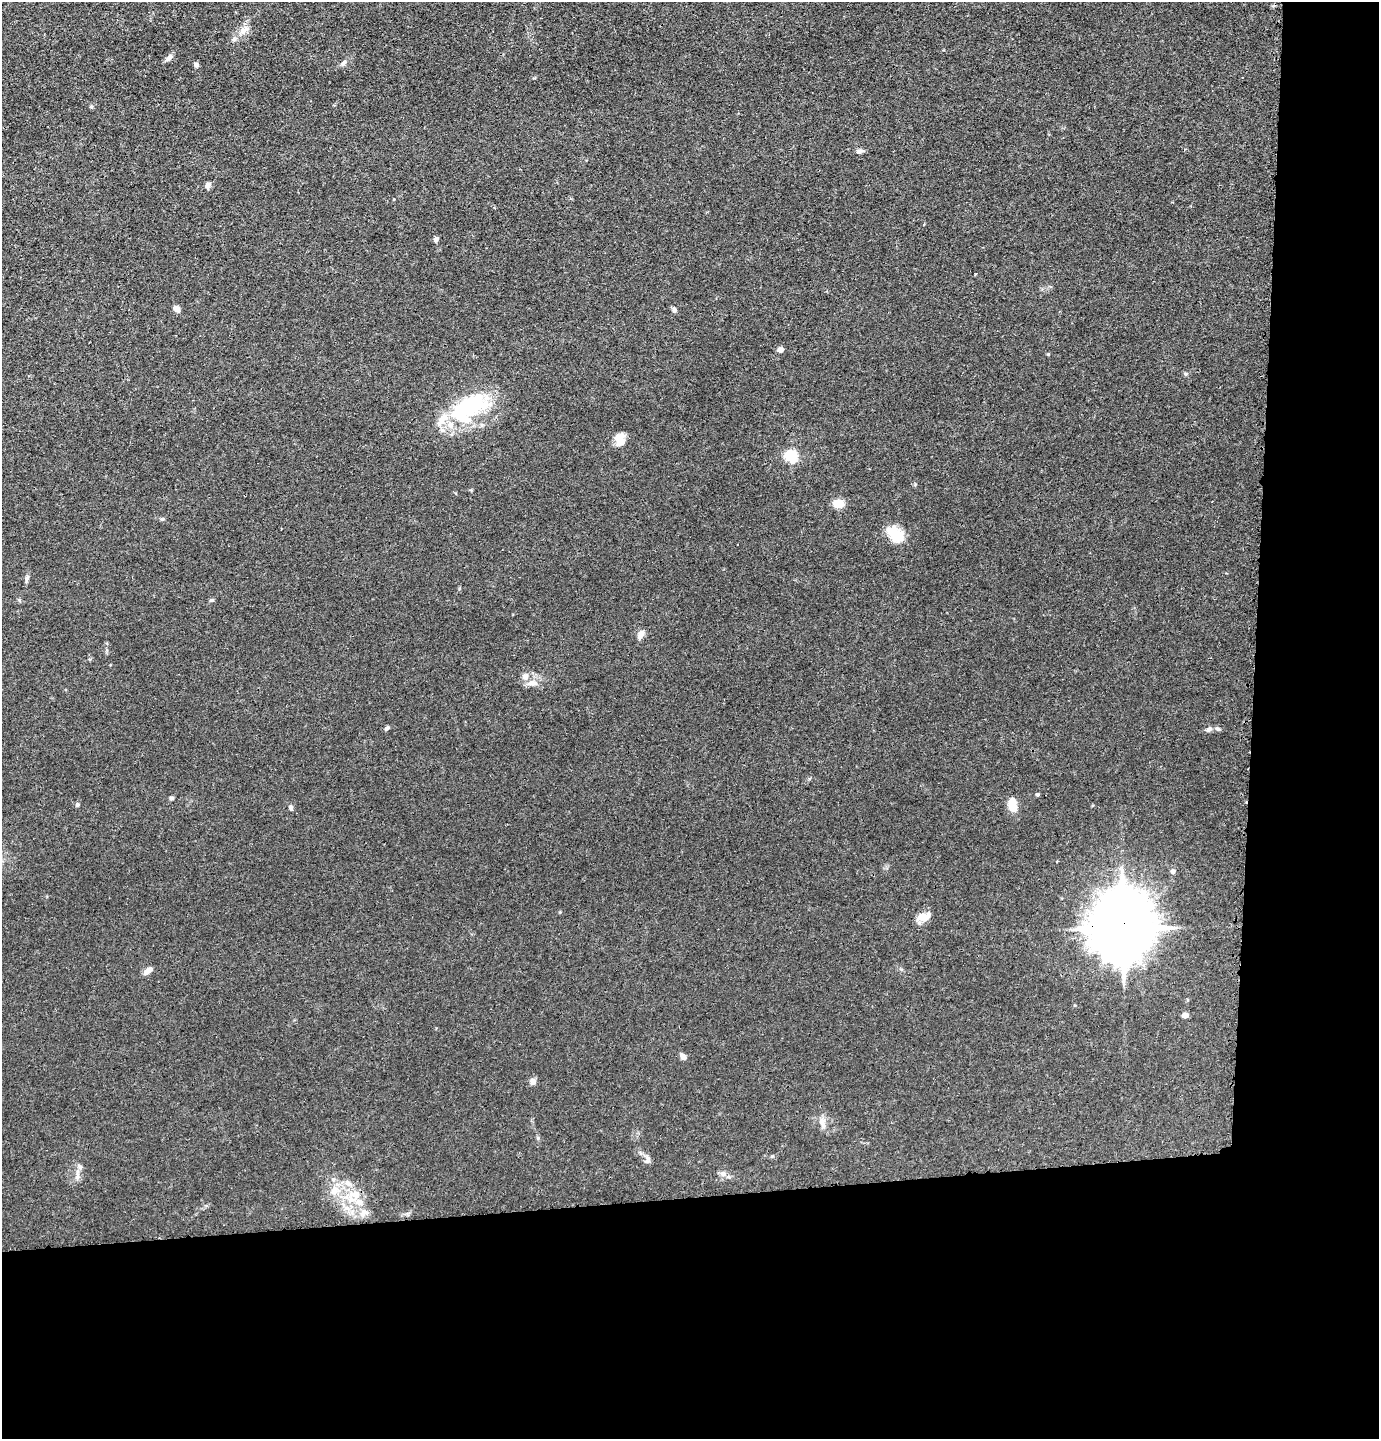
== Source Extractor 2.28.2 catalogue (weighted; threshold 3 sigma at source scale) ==
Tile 9 of 3 x 3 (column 3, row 3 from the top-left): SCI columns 2853-4229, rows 22-1458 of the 4327 x 4353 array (HDU 1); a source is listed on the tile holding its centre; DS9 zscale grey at full resolution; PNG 1381 x 1441 px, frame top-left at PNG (2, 2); no overlay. Shown black and unused: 24% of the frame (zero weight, under 3 of 4 exposures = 3% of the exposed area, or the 3 px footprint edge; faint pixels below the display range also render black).
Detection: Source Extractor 2.28.2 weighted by HDU 2 'WHT'; one run over the whole footprint, this tile lists its part. Background 0.0142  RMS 0.0028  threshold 0.0124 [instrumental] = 3 sigma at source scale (4.5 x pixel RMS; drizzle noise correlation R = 1.50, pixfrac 1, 0.05/0.05 arcsec/px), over >= 5 px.
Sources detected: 55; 3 inside a brighter object's white glare — not listed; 7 inside a brighter listed object's ellipse — not listed separately; the other 45 listed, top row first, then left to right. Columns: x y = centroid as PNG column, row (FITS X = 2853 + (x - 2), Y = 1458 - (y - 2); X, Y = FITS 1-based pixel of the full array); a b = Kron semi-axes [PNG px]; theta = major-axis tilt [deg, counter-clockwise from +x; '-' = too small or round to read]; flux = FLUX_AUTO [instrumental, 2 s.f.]
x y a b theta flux
243 31 12 8 49 2.1
169 57 10 6 48 1.1
343 63 10 6 47 0.84
196 65 6 5 - 0.68
91 106 5 5 - 0.37
859 151 10 6 6 0.85
208 185 8 6 75 0.94
436 239 7 5 69 0.66
177 309 7 6 - 1.7
674 310 8 5 -77 0.68
780 349 6 5 - 1.3
1186 374 6 5 - 0.4
471 410 53 35 51 20
620 439 13 11 87 3.3
791 456 6 5 - 36
839 504 9 7 -6 5.3
162 519 5 5 - 0.36
896 534 23 13 -41 6.8
27 579 10 4 67 0.63
211 600 6 5 - 0.4
641 634 12 6 60 1.8
532 683 15 8 0 2
387 728 7 5 32 0.49
1209 729 10 6 37 0.82
1218 729 7 6 - 0.63
1037 794 4 4 - 0.46
171 798 5 5 - 0.58
77 805 7 6 - 0.44
1013 805 14 8 -81 5.1
291 808 8 5 -69 0.63
1173 871 7 6 - 0.66
923 917 17 10 17 3
1123 928 20 17 83 2400
148 971 11 6 40 1.8
1185 1015 6 5 - 1.3
683 1057 8 6 -51 1.1
533 1081 9 8 - 0.94
822 1123 17 7 -73 1.9
646 1161 6 4 0 0.51
80 1166 9 5 -37 0.76
723 1174 10 7 -31 1.2
77 1176 9 4 81 0.86
335 1191 16 12 21 3.9
356 1195 18 11 77 4.4
364 1213 14 10 18 2.3
Overlapping masked pixels (flux is a lower limit): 1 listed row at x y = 1123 928
Unlisted compact peaks at least as high as the median listed source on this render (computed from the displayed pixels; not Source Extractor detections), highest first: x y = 1048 354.